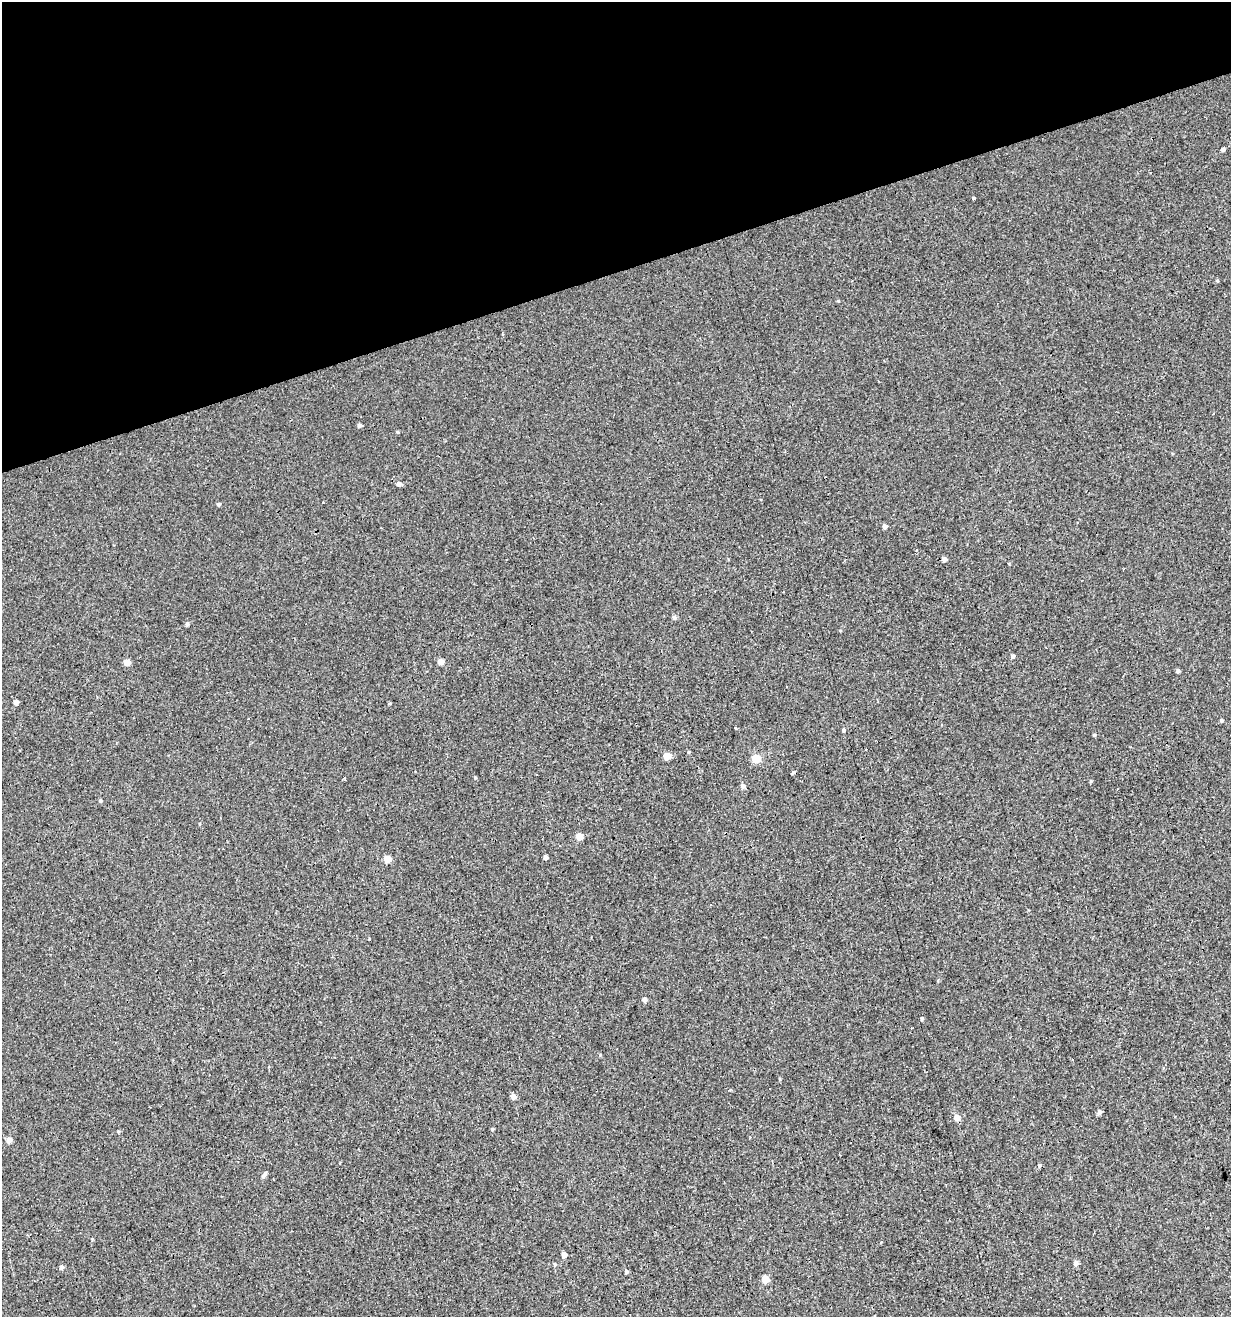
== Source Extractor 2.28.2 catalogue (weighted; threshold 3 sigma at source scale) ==
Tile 3 of 4 x 4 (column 3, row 1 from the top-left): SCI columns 2563-3791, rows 3947-5261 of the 5072 x 5261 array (HDU 1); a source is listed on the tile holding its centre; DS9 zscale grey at full resolution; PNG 1233 x 1319 px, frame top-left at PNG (2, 2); no overlay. Shown black and unused: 21% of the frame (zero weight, under 3 of 4 exposures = <1% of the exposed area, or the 3 px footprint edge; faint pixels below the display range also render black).
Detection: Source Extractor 2.28.2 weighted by HDU 2 'WHT'; one run over the whole footprint, this tile lists its part. Background 0.00193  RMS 0.0037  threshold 0.0167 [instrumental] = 3 sigma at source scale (4.5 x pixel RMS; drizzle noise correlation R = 1.50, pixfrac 1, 0.0396/0.0396 arcsec/px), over >= 5 px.
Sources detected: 61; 14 cosmic-ray / hot-pixel residue — not listed; the other 47 listed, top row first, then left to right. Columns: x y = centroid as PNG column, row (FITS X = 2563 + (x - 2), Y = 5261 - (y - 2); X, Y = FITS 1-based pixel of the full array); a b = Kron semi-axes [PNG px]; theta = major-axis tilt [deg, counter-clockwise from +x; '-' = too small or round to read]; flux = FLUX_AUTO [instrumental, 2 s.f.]
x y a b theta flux
1223 150 5 4 - 0.88
973 198 4 3 - 0.79
360 425 5 4 - 1
399 484 5 5 - 1.4
219 504 4 4 - 0.7
885 526 5 4 - 1.2
944 559 5 5 - 1.3
674 618 5 5 - 0.91
187 624 5 4 - 0.81
1013 656 5 4 - 0.92
127 662 5 5 - 3.6
440 662 5 5 - 2.6
1178 671 4 3 - 0.79
16 702 5 4 - 1.5
1221 720 5 4 - 0.44
843 730 5 5 - 0.54
1094 735 4 4 - 0.41
688 752 5 3 - 0.36
667 756 5 5 - 5.6
756 759 5 5 - 11
793 772 5 3 - 0.49
475 778 5 4 - 0.43
1091 781 5 3 - 0.35
743 786 5 5 - 1.2
100 801 5 4 - 0.52
579 836 5 5 - 6.6
546 857 4 4 - 1.2
387 859 5 5 - 7
369 939 3 3 - 11
644 1000 5 5 - 1.1
922 1018 5 4 - 0.51
780 1079 5 3 - 0.36
513 1097 5 5 - 2
1013 1097 3 2 - 0.55
1099 1112 6 5 - 1.1
957 1117 6 5 - 3
492 1129 4 4 - 0.4
118 1131 4 3 - 0.37
9 1140 5 5 - 2.5
264 1175 9 4 53 1
92 1239 4 3 - 0.33
564 1255 4 4 - 2.1
1076 1263 5 5 - 1.5
555 1264 5 4 - 0.5
61 1267 6 5 - 0.96
626 1271 4 4 - 0.77
765 1279 5 5 - 6.7
Unlisted compact peaks at least as high as the median listed source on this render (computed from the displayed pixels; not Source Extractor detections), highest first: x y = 600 1055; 397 432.